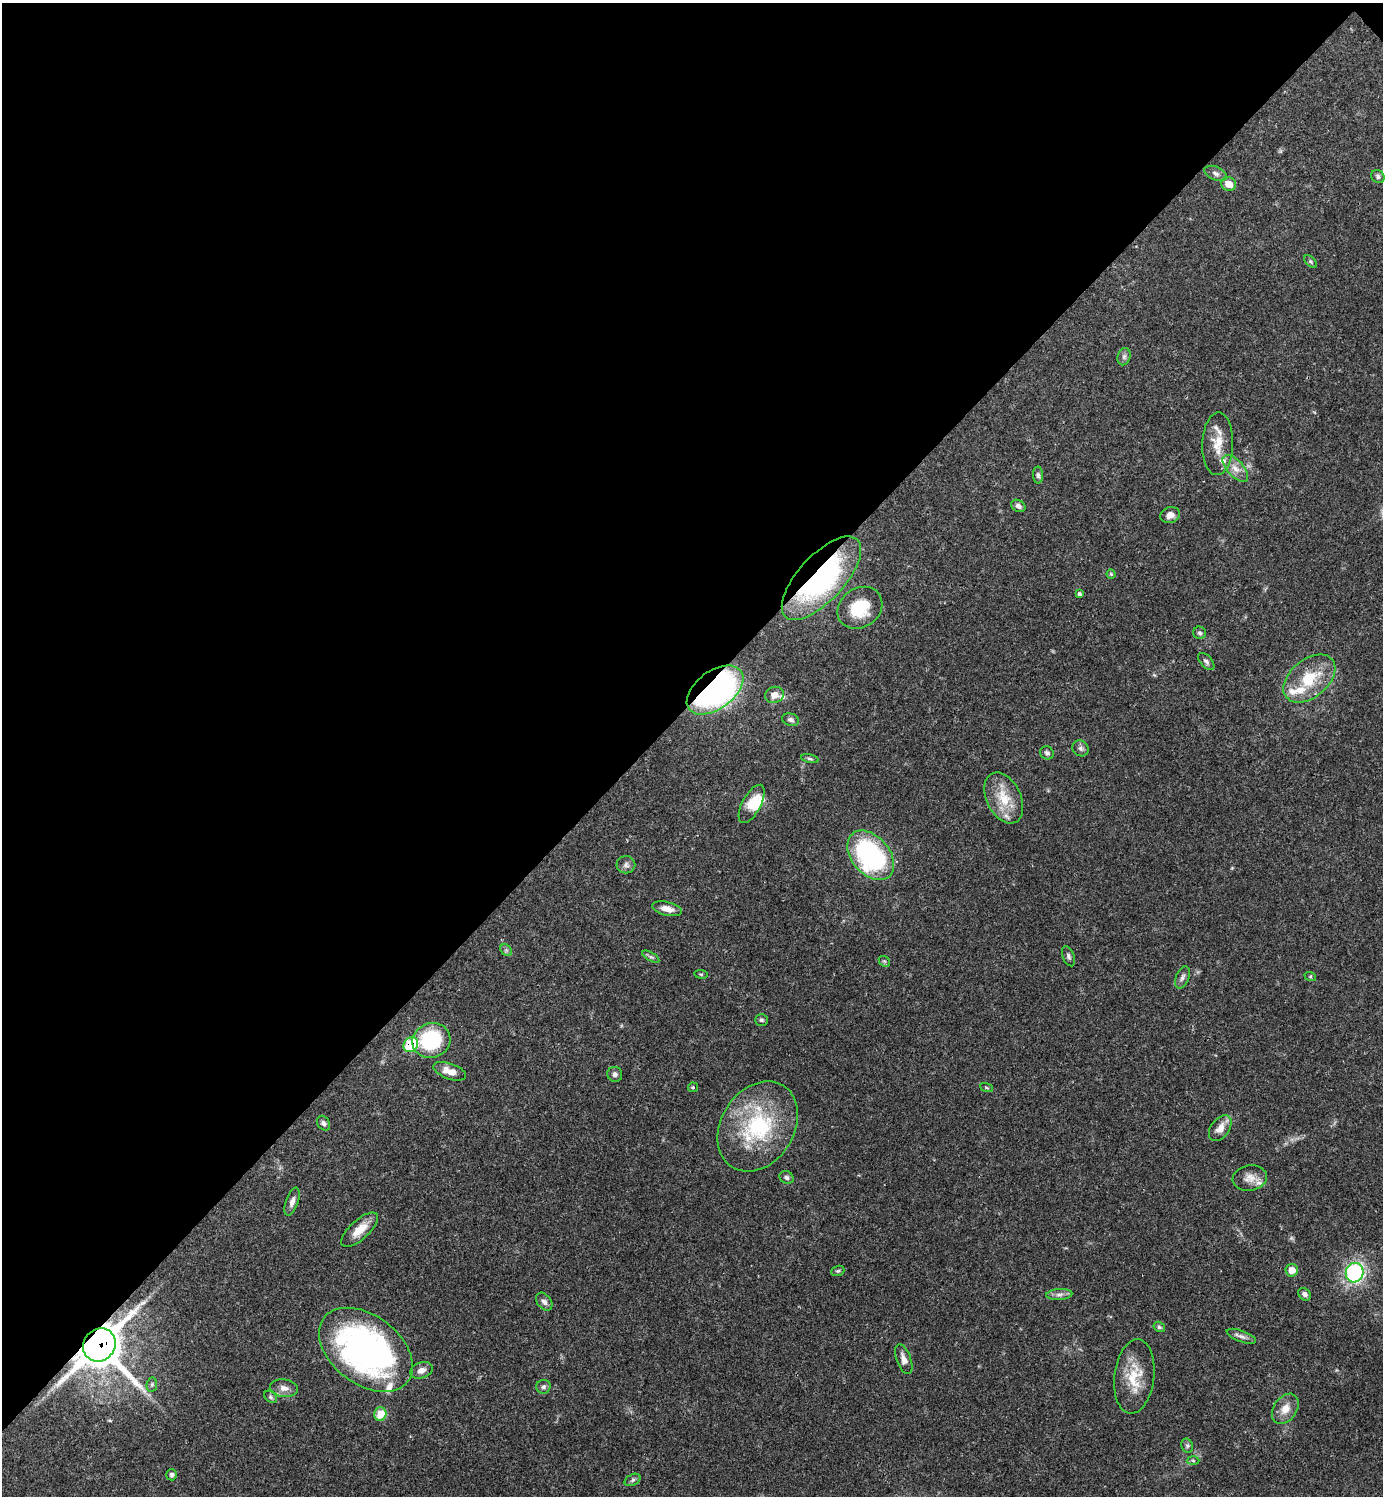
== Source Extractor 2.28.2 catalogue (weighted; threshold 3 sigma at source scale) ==
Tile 2 of 4 x 4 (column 2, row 1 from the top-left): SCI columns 1682-3062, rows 4486-5979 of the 5982 x 5983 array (HDU 1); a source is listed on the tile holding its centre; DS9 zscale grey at full resolution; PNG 1385 x 1498 px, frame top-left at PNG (2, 3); each listed source drawn as its Kron ellipse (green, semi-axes under 4 px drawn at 4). Shown black and unused: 47% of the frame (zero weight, under 3 of 4 exposures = <1% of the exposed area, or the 3 px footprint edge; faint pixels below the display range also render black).
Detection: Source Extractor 2.28.2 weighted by HDU 2 'WHT'; one run over the whole footprint, this tile lists its part. Background 0.0384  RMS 0.0027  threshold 0.0119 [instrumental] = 3 sigma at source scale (4.5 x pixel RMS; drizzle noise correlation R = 1.50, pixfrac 1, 0.05/0.05 arcsec/px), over >= 5 px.
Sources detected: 81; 9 inside a brighter listed object's ellipse — not listed separately; the other 72 listed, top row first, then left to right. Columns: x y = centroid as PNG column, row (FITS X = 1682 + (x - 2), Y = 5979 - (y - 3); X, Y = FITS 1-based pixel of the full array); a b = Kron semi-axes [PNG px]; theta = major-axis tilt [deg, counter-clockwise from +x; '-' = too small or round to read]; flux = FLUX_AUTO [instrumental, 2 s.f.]
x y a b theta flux
1216 173 12 6 -24 1.1
1378 176 7 6 - 0.67
1229 184 7 7 - 2.9
1310 261 8 4 -46 0.47
1124 357 9 6 74 0.84
1218 444 31 15 88 5.9
1235 468 17 8 -47 2.4
1038 475 8 5 -89 0.64
1018 506 7 5 -30 0.96
1170 515 10 8 20 1.8
1111 574 4 4 - 0.34
821 578 53 23 47 54
1079 594 4 3 - 1.7
860 608 24 19 36 10
1199 633 6 6 - 0.66
1206 661 10 6 -49 0.77
1309 679 30 19 40 11
715 690 32 19 36 92
774 695 9 8 - 1.8
790 720 8 6 -15 0.77
1081 748 8 7 - 0.85
1047 753 7 6 - 0.73
810 759 9 4 -11 0.48
1004 798 27 17 -64 7.3
752 804 21 9 62 4.3
871 855 28 19 -49 43
626 865 9 8 - 1.1
667 909 15 7 -13 2.2
506 950 6 5 - 0.51
1069 956 10 5 -68 0.71
651 957 9 4 -29 0.58
884 961 6 4 -42 0.45
701 974 7 3 -9 0.34
1310 976 6 4 -18 0.32
1182 977 11 6 67 0.98
761 1020 6 6 - 0.53
431 1040 19 17 19 19
411 1045 8 7 - 12
450 1071 17 7 -20 3
615 1074 7 7 - 0.91
693 1087 5 4 - 0.38
986 1087 7 3 -19 0.31
323 1123 8 6 -56 0.77
758 1126 48 36 57 28
1220 1128 14 9 53 2.6
786 1177 7 6 - 0.71
1250 1178 17 12 8 2.6
292 1202 15 6 71 1.4
360 1230 23 9 42 3.9
1292 1270 6 6 - 3.1
838 1271 7 5 20 0.43
1355 1273 10 9 - 37
1305 1294 7 5 -47 0.92
1059 1295 13 5 4 1.2
544 1302 10 7 -50 1.1
1159 1327 6 5 - 0.51
1241 1336 15 5 -20 1.2
99 1345 17 15 49 780
366 1350 53 34 -37 94
904 1359 15 7 -70 1.8
421 1370 12 8 21 1.7
1134 1376 37 20 83 8.4
152 1385 7 5 83 0.53
543 1387 7 7 - 0.75
284 1388 14 8 -7 1.9
270 1397 7 5 -41 0.54
1285 1409 17 11 56 3.1
380 1414 7 6 - 6.1
1187 1446 7 5 -69 0.6
1193 1461 6 4 -2 0.4
172 1475 5 5 - 0.63
633 1480 8 5 29 0.62
Overlapping masked pixels (flux is a lower limit): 4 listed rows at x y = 821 578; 715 690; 411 1045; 99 1345